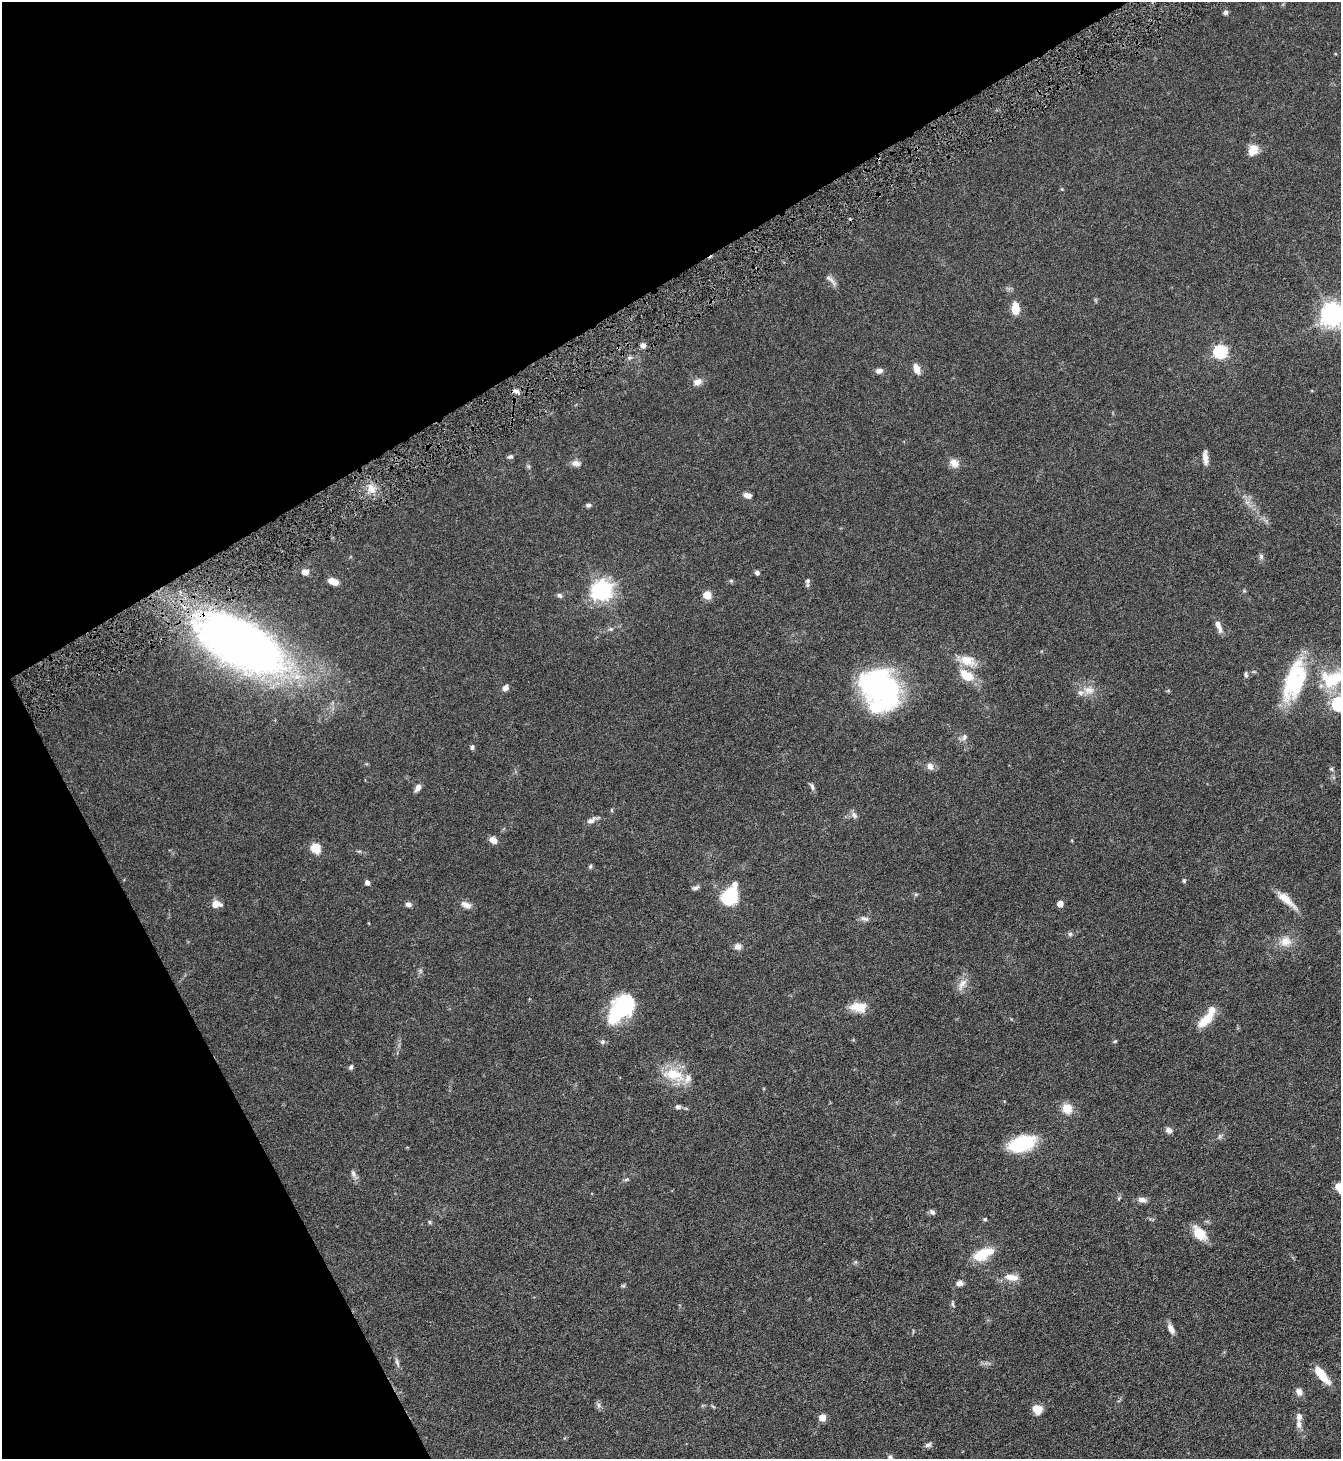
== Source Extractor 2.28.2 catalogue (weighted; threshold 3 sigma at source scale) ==
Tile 5 of 4 x 4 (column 1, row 2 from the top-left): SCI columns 155-1493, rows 2916-4372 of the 5801 x 5832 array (HDU 1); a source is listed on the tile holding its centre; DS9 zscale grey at full resolution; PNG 1343 x 1461 px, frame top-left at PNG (2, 2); no overlay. Shown black and unused: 29% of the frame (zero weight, under 4 of 8 exposures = <1% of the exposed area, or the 3 px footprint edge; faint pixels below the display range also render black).
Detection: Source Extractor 2.28.2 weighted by HDU 2 'WHT'; one run over the whole footprint, this tile lists its part. Background 0.082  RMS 0.0034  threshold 0.0137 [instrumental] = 3 sigma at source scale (4.09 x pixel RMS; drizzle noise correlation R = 1.36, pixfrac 0.8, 0.05/0.05 arcsec/px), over >= 5 px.
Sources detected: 108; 2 inside a brighter object's white glare — not listed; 6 inside a brighter listed object's ellipse — not listed separately; the other 100 listed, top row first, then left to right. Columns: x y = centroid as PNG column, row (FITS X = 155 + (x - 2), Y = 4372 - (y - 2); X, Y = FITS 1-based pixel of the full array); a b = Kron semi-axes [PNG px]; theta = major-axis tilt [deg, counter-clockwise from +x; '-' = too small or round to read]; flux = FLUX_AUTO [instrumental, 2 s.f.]
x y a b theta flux
1225 12 5 5 - 0.91
1253 150 14 10 60 3.6
831 280 22 4 -43 1.2
1015 309 10 7 -88 5.8
1332 314 8 8 - 260
643 345 6 5 - 1.4
1220 351 6 6 - 41
917 369 11 6 -73 2.5
879 371 8 6 -1 1.2
697 382 11 8 18 1.9
515 391 9 5 -10 1.1
510 457 7 5 10 0.66
1205 457 17 6 -86 2
576 463 12 8 -11 1.6
954 463 13 10 -33 2.3
371 489 15 8 -71 2.9
748 495 8 5 -16 1.7
588 505 6 5 - 0.67
1261 556 8 6 -88 0.79
305 572 7 6 - 2
757 573 5 4 - 1
333 581 10 6 -21 2.7
807 581 7 6 - 0.77
602 590 8 7 - 160
559 595 8 6 -42 0.69
707 595 5 5 - 8.3
1218 626 16 6 -68 2
611 629 6 5 - 0.54
240 643 64 30 -29 280
968 661 24 13 -21 5
966 675 20 11 -35 6.1
1246 675 7 4 -79 0.62
1333 678 36 22 16 15
1294 683 46 27 71 22
881 687 41 32 -29 58
506 688 7 6 - 1.4
1089 690 15 10 -6 2.9
1339 704 6 6 - 46
964 737 9 6 63 1.1
472 747 7 4 83 0.65
930 766 9 7 -62 1.7
1331 769 6 5 - 0.46
812 786 11 5 -68 0.85
418 787 9 5 60 1.6
854 815 10 7 -55 1.1
591 820 13 6 29 1.4
493 840 9 7 -42 2
316 848 10 10 - 4.4
590 866 6 5 - 0.45
1184 881 6 4 -76 0.46
367 882 5 4 - 1.3
695 888 10 5 21 0.79
916 894 6 4 0 0.43
729 897 16 12 50 18
1286 899 30 8 -42 4.2
215 904 8 8 - 2.6
408 904 7 5 -11 1.1
1060 904 5 4 - 3.2
466 905 14 7 -24 1.8
865 919 13 6 -13 1.1
1070 934 6 6 - 0.65
1286 941 16 13 4 3.7
738 946 9 7 7 1.5
962 984 20 8 61 2.4
859 1007 20 11 -5 4.7
621 1008 36 21 48 22
1207 1018 25 10 45 6.2
602 1041 6 6 - 0.7
1115 1041 5 4 - 0.37
351 1067 6 4 61 0.65
674 1074 32 16 -16 8.9
678 1107 7 5 -1 0.88
1067 1108 10 9 - 4.7
1169 1130 8 7 - 1.2
1219 1136 7 4 89 0.57
1022 1144 28 14 17 17
353 1173 10 6 -65 1.1
626 1180 7 4 20 0.44
1339 1187 7 5 -65 6.7
1142 1200 10 7 -6 1.5
932 1212 8 6 -44 0.84
985 1219 6 4 -6 0.4
430 1222 5 4 - 0.41
1199 1233 19 11 -49 5.6
983 1254 21 10 24 8.9
855 1262 6 4 70 0.38
1010 1277 17 10 -12 3.2
959 1283 10 7 4 1.3
623 1286 6 4 1 0.4
953 1304 6 4 -88 0.52
1171 1328 12 6 -64 1.9
397 1362 12 5 -72 0.93
1322 1375 22 7 -51 6.1
1299 1392 9 7 -60 1.6
598 1405 7 4 -71 0.7
1037 1409 11 9 -24 3.4
822 1417 5 5 - 4.7
1299 1424 12 7 -87 1.7
928 1445 10 6 22 0.86
890 1458 9 5 -59 1
Overlapping masked pixels (flux is a lower limit): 1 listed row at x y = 240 643
Isophote crosses this tile's border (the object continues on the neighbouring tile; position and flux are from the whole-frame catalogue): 5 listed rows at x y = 1332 314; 1333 678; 1339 704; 1339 1187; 890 1458